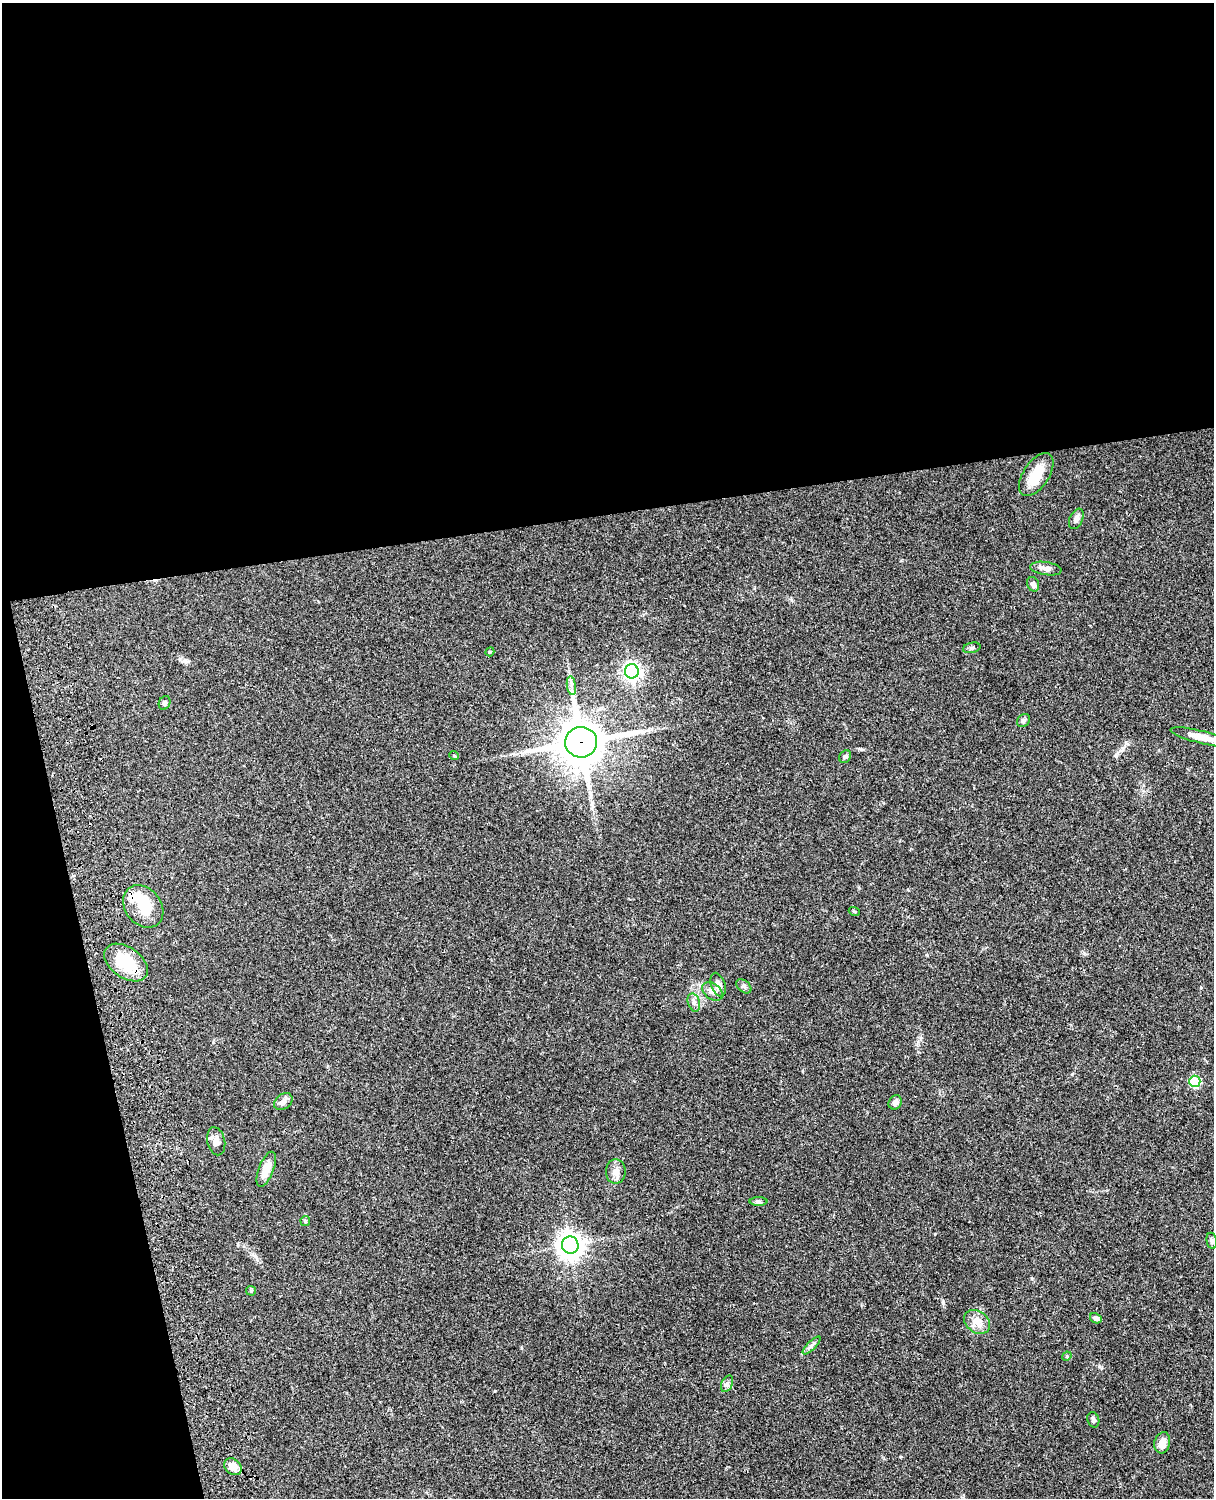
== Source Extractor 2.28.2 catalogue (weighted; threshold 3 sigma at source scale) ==
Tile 1 of 4 x 3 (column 1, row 1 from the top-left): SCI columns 121-1332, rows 3269-4764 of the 5089 x 4927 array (HDU 1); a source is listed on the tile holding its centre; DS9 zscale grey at full resolution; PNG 1216 x 1500 px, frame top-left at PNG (2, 3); each listed source drawn as its Kron ellipse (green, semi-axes under 4 px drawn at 4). Shown black and unused: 39% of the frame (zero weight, under 3 of 4 exposures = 6% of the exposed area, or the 3 px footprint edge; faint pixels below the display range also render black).
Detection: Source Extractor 2.28.2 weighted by HDU 2 'WHT'; one run over the whole footprint, this tile lists its part. Background 0.0901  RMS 0.0061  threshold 0.0276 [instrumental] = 3 sigma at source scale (4.5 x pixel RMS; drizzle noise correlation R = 1.50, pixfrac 1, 0.05/0.05 arcsec/px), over >= 5 px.
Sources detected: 42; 2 inside a brighter object's white glare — neither listed nor drawn; the other 40 listed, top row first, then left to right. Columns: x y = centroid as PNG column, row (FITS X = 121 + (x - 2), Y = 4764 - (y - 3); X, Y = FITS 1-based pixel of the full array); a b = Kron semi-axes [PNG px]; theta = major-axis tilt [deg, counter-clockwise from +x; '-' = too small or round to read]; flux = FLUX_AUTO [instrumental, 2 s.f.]
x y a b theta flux
1036 475 24 13 56 14
1076 519 11 6 66 2.5
1046 569 16 6 -8 3.7
1033 584 7 6 - 2
972 648 9 5 12 1.4
490 652 4 4 - 0.71
632 671 7 7 - 230
571 686 9 4 -81 2
165 703 7 5 66 1.6
1023 720 7 5 45 1.4
1201 737 31 6 -14 6.8
581 742 16 15 - 1900
454 755 5 3 - 0.49
845 757 7 5 55 1.3
143 906 23 18 -51 19
854 911 5 3 - 0.69
126 963 24 15 -35 22
718 985 12 7 -71 4.2
744 986 8 5 -39 1.3
712 991 11 7 -37 3.5
694 1002 9 6 -73 2
1195 1081 5 5 - 38
283 1102 10 7 33 2.5
895 1102 7 6 - 2.1
216 1141 14 9 -78 3.8
266 1169 18 7 69 8.7
616 1171 12 10 -89 3.9
759 1201 9 4 0 1.2
305 1221 5 4 - 0.7
1212 1241 8 5 -79 1.3
570 1245 8 8 - 530
251 1291 5 4 - 0.78
1096 1318 6 5 - 2.1
977 1322 14 10 -36 5.5
811 1345 12 4 45 1.8
1067 1356 5 4 - 0.59
727 1384 9 5 65 1.5
1093 1420 8 5 -72 1.3
1162 1443 11 8 75 4.7
233 1467 9 7 -40 5.9
Overlapping masked pixels (flux is a lower limit): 2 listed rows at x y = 581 742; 126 963
Unlisted compact peaks at least as high as the median listed source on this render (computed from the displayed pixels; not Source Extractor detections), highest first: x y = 1084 953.